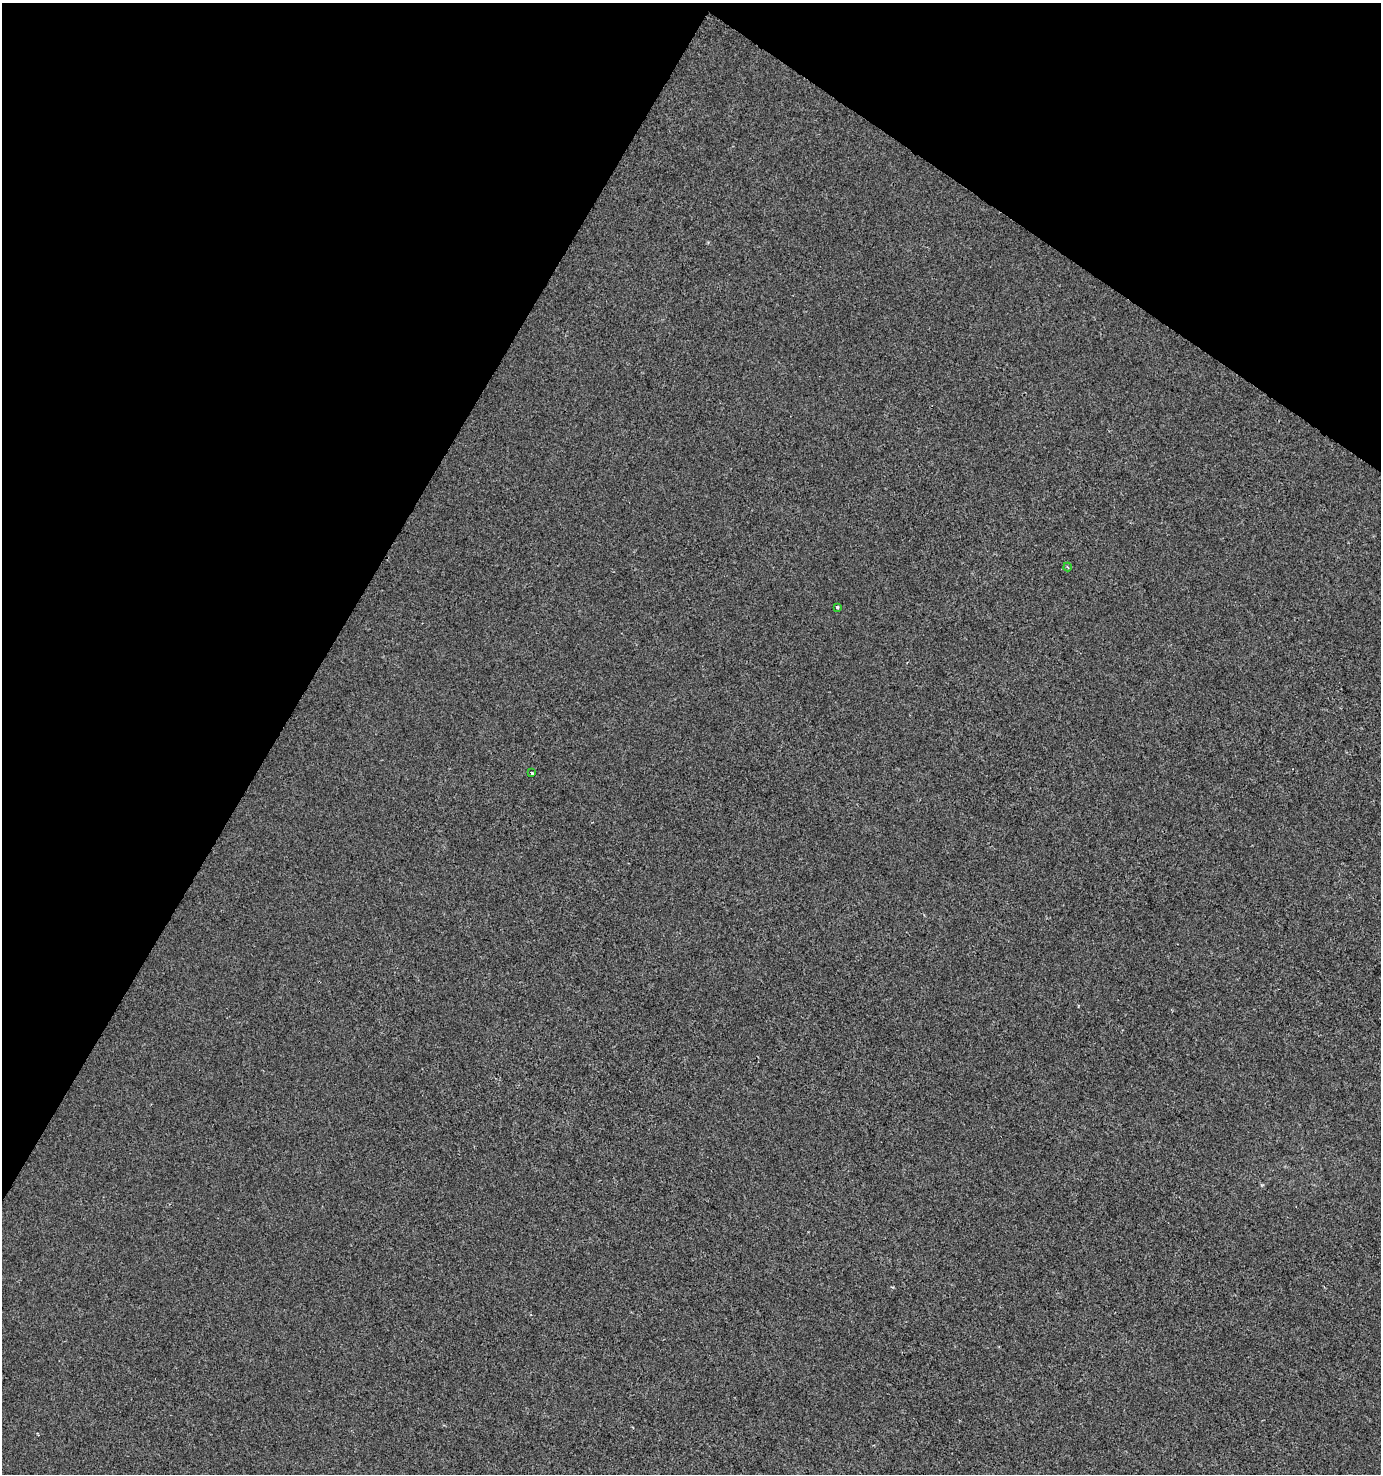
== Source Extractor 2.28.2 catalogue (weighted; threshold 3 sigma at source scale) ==
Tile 2 of 4 x 4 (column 2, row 1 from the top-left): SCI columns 1634-3012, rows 4416-5887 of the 5959 x 5893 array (HDU 1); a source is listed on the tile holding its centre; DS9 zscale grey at full resolution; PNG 1383 x 1476 px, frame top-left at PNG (2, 3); each listed source drawn as its Kron ellipse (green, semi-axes under 4 px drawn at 4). Shown black and unused: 29% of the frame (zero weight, under 2 of 3 exposures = <1% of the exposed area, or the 3 px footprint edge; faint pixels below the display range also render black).
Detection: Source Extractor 2.28.2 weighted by HDU 2 'WHT'; one run over the whole footprint, this tile lists its part. Background -2.67e-04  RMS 0.0042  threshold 0.0188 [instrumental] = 3 sigma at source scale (4.5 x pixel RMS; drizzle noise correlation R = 1.50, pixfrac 1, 0.0396/0.0396 arcsec/px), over >= 5 px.
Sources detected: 3; all 3 listed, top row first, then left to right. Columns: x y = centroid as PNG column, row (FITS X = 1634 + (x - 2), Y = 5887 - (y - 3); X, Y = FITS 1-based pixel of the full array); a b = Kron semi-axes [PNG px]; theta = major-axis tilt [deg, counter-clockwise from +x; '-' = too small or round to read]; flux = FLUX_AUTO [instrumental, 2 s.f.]
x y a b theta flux
1067 567 4 3 - 0.44
837 607 3 3 - 1
531 773 3 3 - 3.4